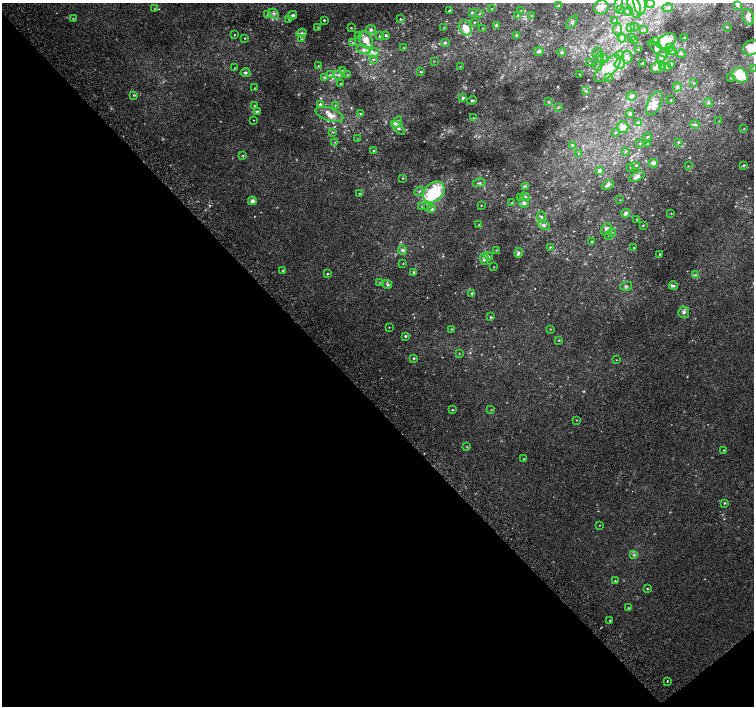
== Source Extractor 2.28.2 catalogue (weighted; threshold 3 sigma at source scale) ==
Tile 14 of 4 x 4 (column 2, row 4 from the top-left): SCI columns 1543-3046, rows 240-1646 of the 6087 x 6041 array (HDU 1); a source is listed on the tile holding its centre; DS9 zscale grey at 2 x 2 block average (1 PNG px = mean of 2 x 2 image px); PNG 756 x 708 px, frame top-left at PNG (2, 3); each listed source drawn as its Kron ellipse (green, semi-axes under 4 px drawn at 4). Shown black and unused: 44% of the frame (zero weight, under 2 of 3 exposures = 2% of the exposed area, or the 3 px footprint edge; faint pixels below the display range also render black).
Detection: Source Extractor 2.28.2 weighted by HDU 2 'WHT'; one run over the whole footprint, this tile lists its part. Background 0.0108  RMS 0.006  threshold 0.0271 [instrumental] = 3 sigma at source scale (4.5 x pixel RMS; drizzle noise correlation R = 1.50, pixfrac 1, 0.0396/0.0396 arcsec/px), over >= 5 px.
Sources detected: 261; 1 too faint to see at this stretch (2 x 2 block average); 1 inside a brighter object's white glare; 1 cosmic-ray / hot-pixel residue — neither listed nor drawn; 2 coinciding with a brighter row at this scale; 34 inside a brighter listed object's ellipse — not listed separately; the other 222 listed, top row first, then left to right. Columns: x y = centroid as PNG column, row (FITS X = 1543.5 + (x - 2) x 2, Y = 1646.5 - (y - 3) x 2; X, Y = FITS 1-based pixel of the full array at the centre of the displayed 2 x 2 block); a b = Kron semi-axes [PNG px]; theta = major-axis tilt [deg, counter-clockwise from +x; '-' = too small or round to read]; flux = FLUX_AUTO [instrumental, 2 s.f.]
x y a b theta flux
640 3 11 6 -84 14
618 4 8 4 77 4.5
650 4 4 3 - 2.5
737 5 4 3 - 2
558 6 3 3 - 2.4
634 6 12 6 -72 10
601 7 7 7 - 8.4
668 8 5 3 - 2.1
154 9 3 2 - 0.65
492 9 2 2 - 0.46
521 10 3 2 - 0.55
620 10 4 3 - 1.5
449 11 3 2 - 1.3
628 11 5 3 - 2.2
472 12 3 3 - 1.8
274 14 6 3 -45 2.9
479 14 3 2 - 0.72
268 15 3 3 - 1.6
293 15 4 2 - 4.1
518 15 3 3 - 1.3
532 16 2 2 - 0.61
748 17 8 5 -73 7.3
73 19 2 2 - 0.76
289 19 3 2 - 0.95
400 19 2 2 - 0.96
324 20 2 2 - 2.1
615 20 3 2 - 0.93
474 22 2 2 - 0.95
572 22 8 3 51 2.8
496 25 3 3 - 1.9
634 26 3 2 - 0.83
630 27 3 2 - 0.94
727 27 3 2 - 0.76
318 28 2 2 - 0.74
351 28 3 2 - 0.98
444 28 3 2 - 0.86
465 28 8 6 -58 15
483 28 2 2 - 0.67
371 29 5 4 - 3.6
617 29 6 4 86 3.8
644 29 4 2 - 0.87
302 33 5 3 - 2.6
235 35 2 2 - 0.85
359 35 3 2 - 0.71
386 35 3 3 - 1.7
379 36 3 2 - 1.6
517 36 3 3 - 3.1
245 38 2 2 - 0.91
622 38 4 4 - 3.2
631 38 3 2 - 0.57
685 38 3 2 - 1.1
302 39 4 3 - 1.3
366 40 9 6 -58 13
635 40 3 2 - 0.87
655 41 4 3 - 2
667 41 10 6 27 20
445 42 4 3 - 2.1
352 43 3 3 - 1.2
669 47 3 3 - 9.2
404 48 3 2 - 0.85
751 48 8 7 - 23
639 49 3 2 - 0.74
657 49 12 4 -41 4.5
363 50 7 4 -10 4.9
539 51 5 4 - 3.5
672 51 3 2 - 0.96
562 52 4 3 - 2.6
373 53 5 4 - 4.5
597 53 5 2 - 1.6
681 54 5 3 - 1.8
619 55 4 4 - 2.4
663 55 7 5 56 6.3
600 57 5 3 - 1.8
627 57 6 5 - 5.7
604 58 2 2 - 0.87
374 59 4 3 - 1.4
434 61 2 2 - 0.75
590 63 2 2 - 0.55
620 64 5 5 - 5.9
642 64 2 2 - 0.65
672 64 4 3 - 3.8
318 66 3 2 - 0.8
663 66 3 3 - 1.6
460 67 2 2 - 0.47
598 67 4 3 - 2.5
235 68 2 2 - 0.62
608 68 17 7 45 24
656 68 5 5 - 4
668 68 4 3 - 2.7
753 68 2 2 - 0.62
342 71 3 2 - 1
421 72 2 2 - 1.2
245 73 5 3 - 2.4
580 74 2 2 - 0.6
330 75 3 3 - 1.5
338 75 4 2 - 1.5
347 75 4 2 - 0.73
740 75 8 7 - 37
324 77 4 3 - 1.2
609 77 3 3 - 1.4
731 78 3 2 - 1.5
694 83 3 2 - 0.81
341 84 2 2 - 0.79
677 87 5 4 - 2.4
255 88 2 2 - 0.48
585 91 3 3 - 1.4
134 95 3 3 - 1.4
631 96 5 4 - 5.3
463 98 4 3 - 2.5
472 100 4 2 - 1.6
671 100 2 2 - 1.1
548 102 3 2 - 0.98
708 102 4 4 - 2.4
654 103 13 6 65 13
320 104 3 3 - 2.7
335 105 3 2 - 0.81
254 106 3 2 - 0.87
558 107 3 2 - 1
257 111 3 3 - 2.3
630 113 4 4 - 2.9
329 114 14 6 -18 11
360 114 3 2 - 0.72
473 118 3 2 - 0.67
254 120 2 2 - 0.48
719 121 3 2 - 0.52
397 122 6 4 59 4.1
638 122 4 3 - 1.8
695 124 4 3 - 2.4
623 127 6 5 - 7.9
398 128 8 4 -44 4.6
744 129 2 2 - 0.64
333 132 3 2 - 0.91
615 133 3 3 - 1.1
647 138 5 2 - 1.4
357 139 2 2 - 0.44
335 142 2 2 - 0.62
678 142 3 3 - 1.2
640 143 3 2 - 0.92
648 144 3 3 - 1.4
572 145 4 3 - 1.7
373 151 3 3 - 1.2
625 152 3 3 - 1.3
579 154 3 2 - 0.76
243 155 3 3 - 1
653 163 4 4 - 6
636 165 3 2 - 1.7
743 165 3 2 - 1.7
688 166 3 2 - 0.76
631 167 3 2 - 0.74
600 171 4 4 - 4.6
637 177 8 3 25 5.6
403 178 2 2 - 0.93
479 183 6 4 10 2.8
608 185 6 3 30 4.6
525 186 4 3 - 1.2
419 191 5 2 - 1.5
434 192 12 9 42 76
360 194 3 2 - 0.99
520 197 2 2 - 0.64
525 197 5 4 - 2.5
620 200 2 2 - 0.58
252 201 4 4 - 4.9
512 203 3 3 - 1.7
524 203 5 4 - 3.7
481 205 2 2 - 0.61
422 206 3 2 - 1.1
428 207 3 2 - 1.1
432 209 4 3 - 2.9
626 213 4 3 - 4.3
671 214 2 2 - 0.55
542 217 5 3 - 2.5
637 219 3 2 - 0.72
479 225 3 2 - 0.73
544 225 6 4 -24 3.7
643 225 3 2 - 0.72
606 229 6 5 - 5.6
612 233 4 3 - 1.7
609 235 2 2 - 0.48
592 242 2 2 - 1.1
550 247 3 2 - 0.91
634 248 2 2 - 1.1
403 250 5 4 - 3
496 250 3 2 - 0.57
519 253 5 4 - 2.5
660 254 2 2 - 0.76
488 256 4 3 - 2
484 259 6 4 -87 5.7
403 263 2 2 - 0.56
493 267 2 2 - 0.59
283 271 4 3 - 1.6
414 272 4 3 - 2
327 274 2 2 - 1.6
696 275 3 3 - 1.5
380 283 2 2 - 0.57
387 284 5 4 - 2.7
626 286 6 3 11 2.7
673 286 4 3 - 2.7
472 293 3 2 - 3.4
684 312 6 5 - 4.1
491 317 3 2 - 1.4
389 327 2 2 - 0.51
452 329 3 2 - 0.76
550 329 3 2 - 0.68
405 336 3 3 - 2.4
559 340 3 2 - 0.71
459 353 3 2 - 0.53
414 358 3 2 - 1.6
616 360 2 2 - 0.54
452 410 2 2 - 0.73
491 410 2 2 - 0.61
576 420 2 2 - 0.63
467 447 3 2 - 0.73
724 450 2 2 - 0.88
524 459 3 2 - 0.81
725 503 3 3 - 1.1
599 525 2 2 - 0.47
634 555 4 3 - 2
615 581 3 3 - 1.1
647 589 3 2 - 0.88
628 608 2 2 - 0.91
610 621 2 2 - 3.3
667 681 2 2 - 1.9
Isophote crosses this tile's border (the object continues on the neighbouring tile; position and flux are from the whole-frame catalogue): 5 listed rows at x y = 640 3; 618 4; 650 4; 751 48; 753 68
Diffuse or blended objects may show on this block-average render without a row.